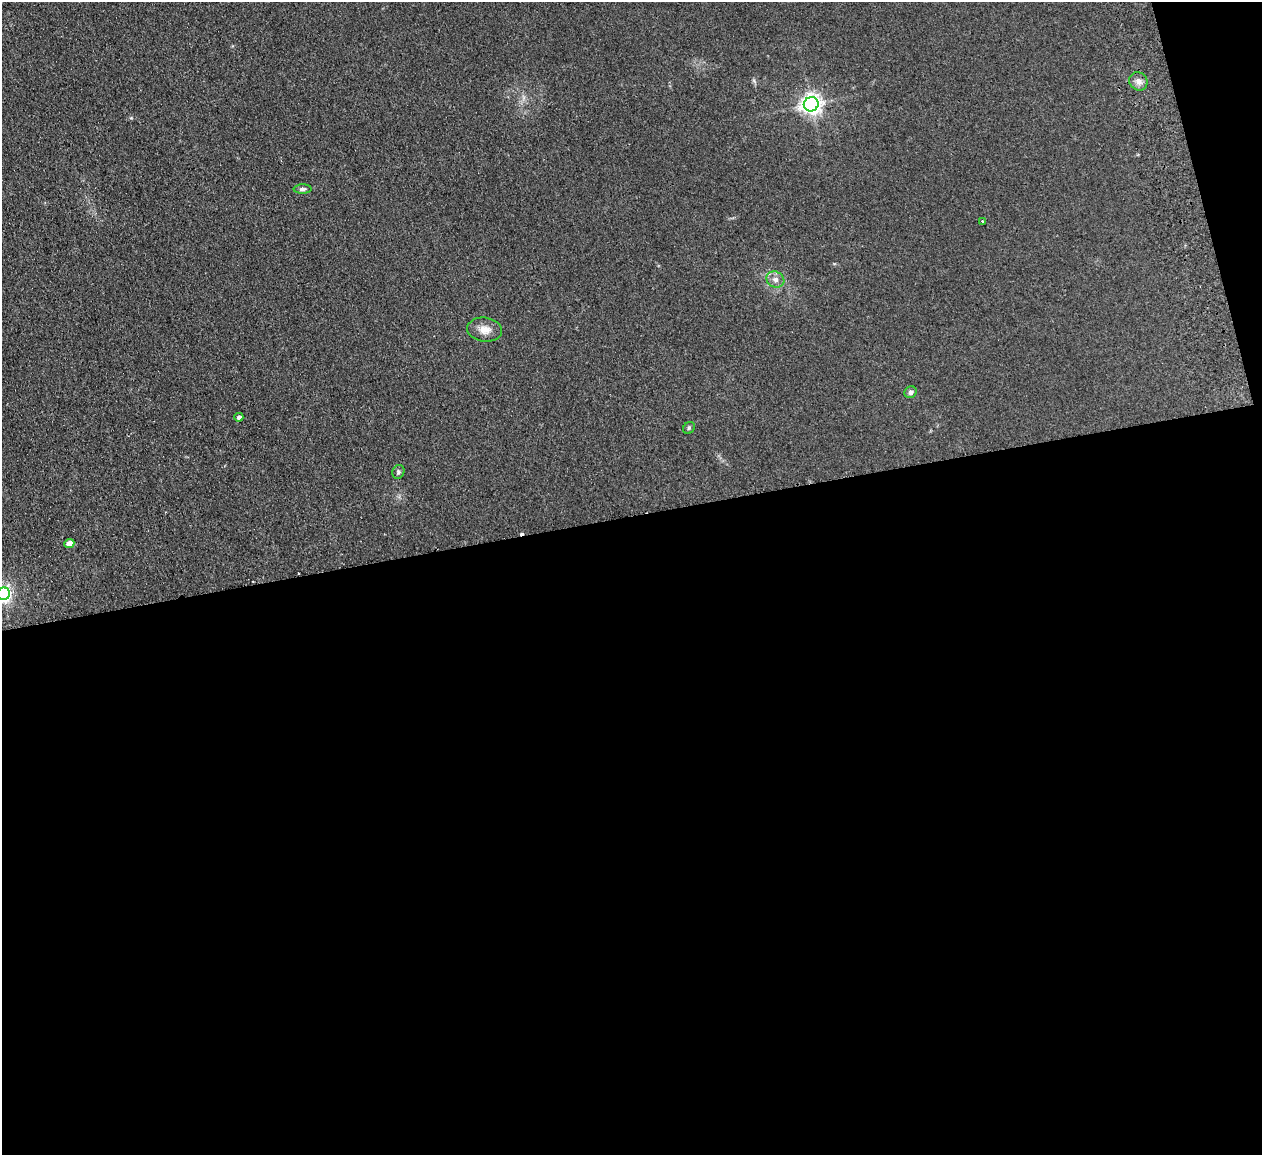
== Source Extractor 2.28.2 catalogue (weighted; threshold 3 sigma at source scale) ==
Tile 16 of 4 x 4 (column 4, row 4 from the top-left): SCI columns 3835-5094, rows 161-1313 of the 5150 x 5049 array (HDU 1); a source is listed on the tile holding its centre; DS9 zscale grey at full resolution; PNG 1264 x 1157 px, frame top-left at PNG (2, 2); each listed source drawn as its Kron ellipse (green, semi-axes under 4 px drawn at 4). Shown black and unused: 57% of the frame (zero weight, under 2 of 3 exposures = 3% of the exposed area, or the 3 px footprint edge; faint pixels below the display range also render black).
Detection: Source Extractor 2.28.2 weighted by HDU 2 'WHT'; one run over the whole footprint, this tile lists its part. Background 0.13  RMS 0.012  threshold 0.0544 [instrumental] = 3 sigma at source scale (4.5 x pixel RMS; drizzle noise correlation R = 1.50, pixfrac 1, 0.05/0.05 arcsec/px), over >= 5 px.
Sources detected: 14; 2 cosmic-ray / hot-pixel residue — neither listed nor drawn; the other 12 listed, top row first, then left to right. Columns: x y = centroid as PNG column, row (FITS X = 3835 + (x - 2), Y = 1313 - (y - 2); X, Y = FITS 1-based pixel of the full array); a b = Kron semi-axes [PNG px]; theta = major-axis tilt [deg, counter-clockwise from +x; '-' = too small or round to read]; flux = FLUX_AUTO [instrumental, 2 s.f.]
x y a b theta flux
1138 81 9 8 - 6.6
811 104 7 7 - 680
302 189 9 4 1 3.2
982 221 3 3 - 1.7
775 280 9 7 -29 6.1
485 330 17 12 -7 13
911 392 6 5 - 4.2
239 417 4 4 - 4
689 428 6 5 - 1.8
398 472 7 6 - 2.5
69 543 5 4 - 13
3 594 6 6 - 370
Isophote crosses this tile's border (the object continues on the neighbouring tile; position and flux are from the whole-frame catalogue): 1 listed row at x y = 3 594